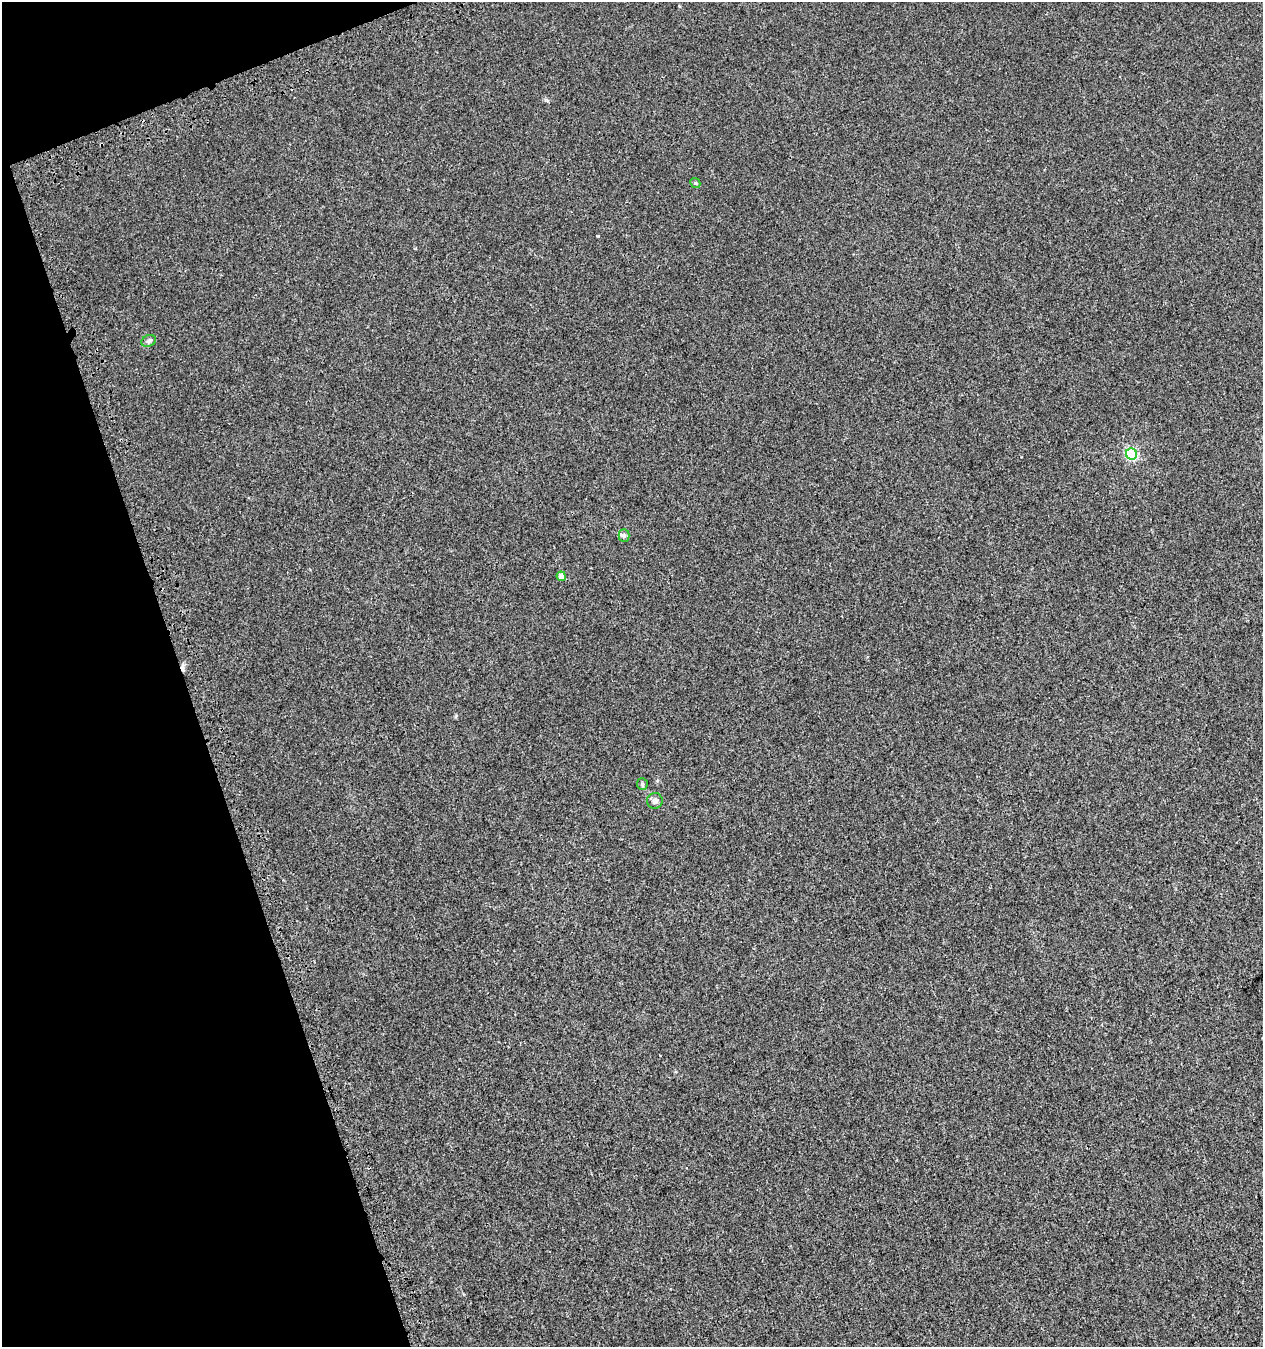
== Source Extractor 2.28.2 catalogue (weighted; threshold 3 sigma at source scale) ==
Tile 5 of 4 x 4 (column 1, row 2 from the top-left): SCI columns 187-1447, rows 2820-4164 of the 5469 x 5636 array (HDU 1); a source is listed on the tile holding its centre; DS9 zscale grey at full resolution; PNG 1265 x 1349 px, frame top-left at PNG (2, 2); each listed source drawn as its Kron ellipse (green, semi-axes under 4 px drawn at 4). Shown black and unused: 17% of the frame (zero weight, under 3 of 4 exposures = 9% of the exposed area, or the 3 px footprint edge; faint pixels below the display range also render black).
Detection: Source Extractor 2.28.2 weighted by HDU 2 'WHT'; one run over the whole footprint, this tile lists its part. Background 2.45e-04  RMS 0.0027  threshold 0.012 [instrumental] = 3 sigma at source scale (4.5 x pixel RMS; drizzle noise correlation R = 1.50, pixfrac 1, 0.0396/0.0396 arcsec/px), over >= 5 px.
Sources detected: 9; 1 cosmic-ray / hot-pixel residue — neither listed nor drawn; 1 inside a brighter listed object's ellipse — not listed separately; the other 7 listed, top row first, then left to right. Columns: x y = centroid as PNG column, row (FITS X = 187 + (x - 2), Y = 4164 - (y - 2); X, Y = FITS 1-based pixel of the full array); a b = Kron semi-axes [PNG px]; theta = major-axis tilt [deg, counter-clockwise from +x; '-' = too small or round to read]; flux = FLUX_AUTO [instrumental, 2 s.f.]
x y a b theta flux
695 183 5 4 - 0.34
149 341 7 5 21 0.62
1131 454 6 5 - 30
624 535 6 5 - 0.49
561 576 5 4 - 2
642 784 6 5 - 0.45
655 801 8 8 - 1